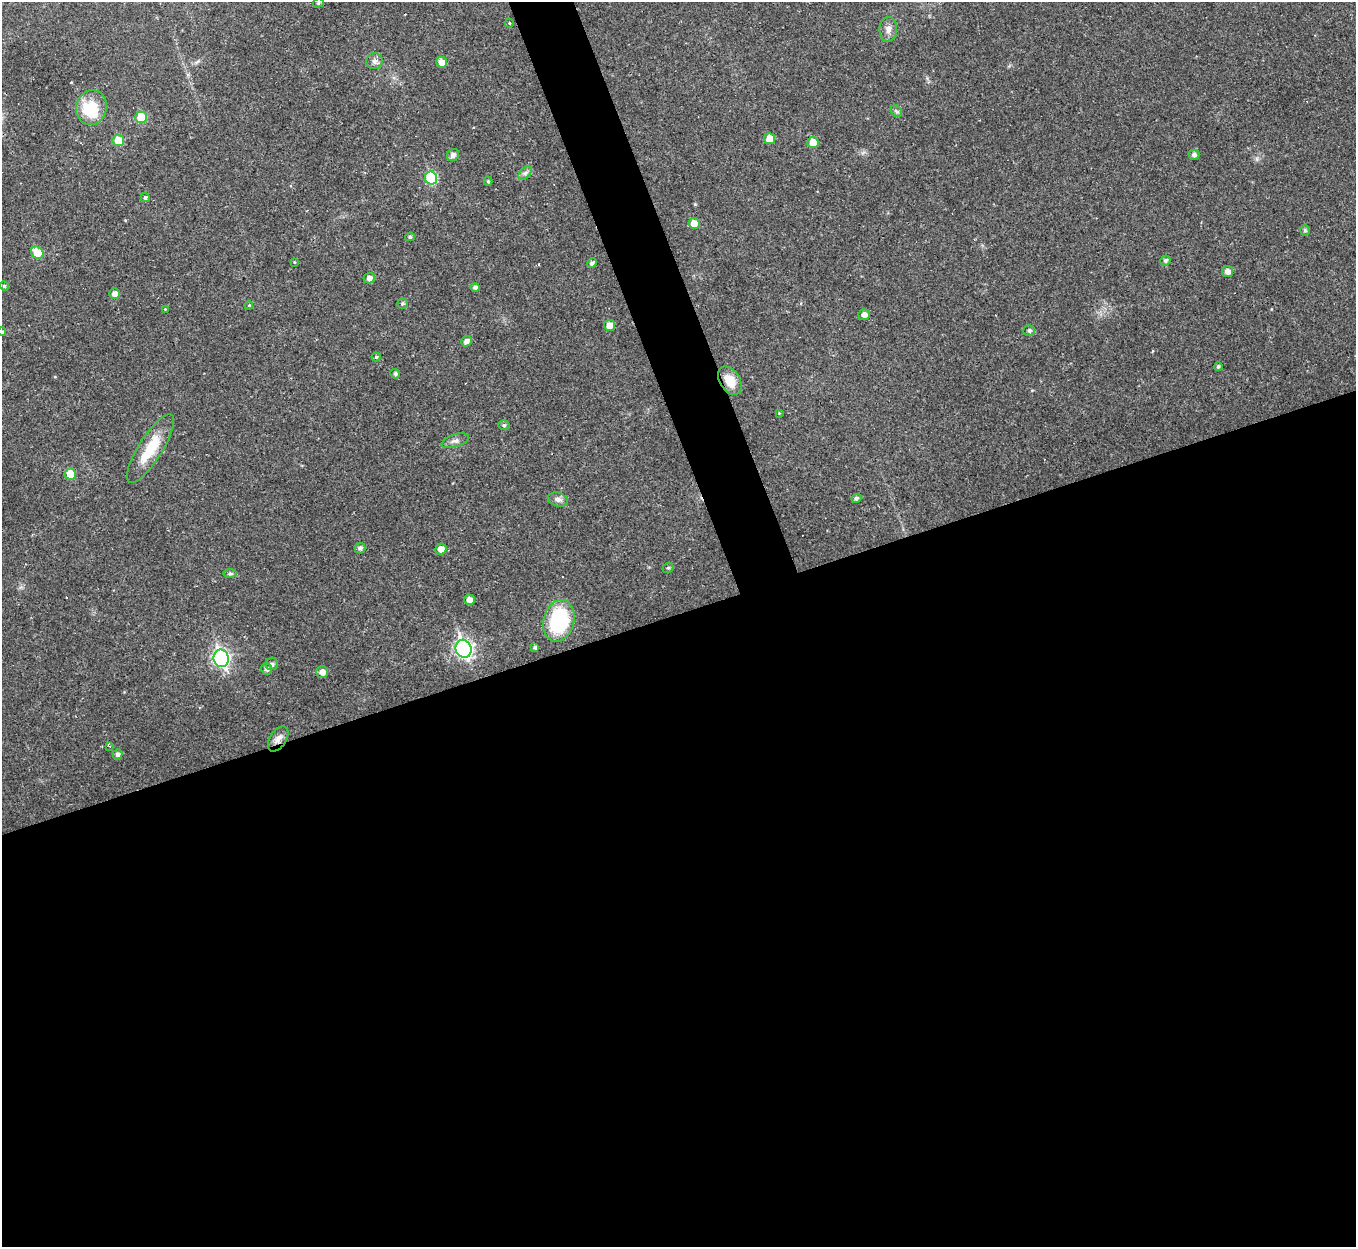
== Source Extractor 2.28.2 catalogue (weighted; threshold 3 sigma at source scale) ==
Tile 15 of 4 x 4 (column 3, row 4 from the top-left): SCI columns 2707-4060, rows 144-1388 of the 5413 x 5393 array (HDU 1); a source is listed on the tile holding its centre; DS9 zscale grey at full resolution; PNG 1358 x 1249 px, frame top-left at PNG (2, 2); each listed source drawn as its Kron ellipse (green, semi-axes under 4 px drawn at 4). Shown black and unused: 53% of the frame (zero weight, under 2 of 3 exposures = <1% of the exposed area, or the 3 px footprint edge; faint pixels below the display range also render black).
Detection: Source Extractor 2.28.2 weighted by HDU 2 'WHT'; one run over the whole footprint, this tile lists its part. Background 0.0387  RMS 0.0048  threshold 0.0214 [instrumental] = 3 sigma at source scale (4.5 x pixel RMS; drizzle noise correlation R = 1.50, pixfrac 1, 0.05/0.05 arcsec/px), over >= 5 px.
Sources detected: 66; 3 cosmic-ray / hot-pixel residue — neither listed nor drawn; the other 63 listed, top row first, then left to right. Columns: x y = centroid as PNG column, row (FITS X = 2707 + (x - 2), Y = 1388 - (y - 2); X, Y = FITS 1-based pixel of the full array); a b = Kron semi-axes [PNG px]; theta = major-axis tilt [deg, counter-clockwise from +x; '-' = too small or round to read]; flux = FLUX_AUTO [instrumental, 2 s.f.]
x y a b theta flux
318 3 5 4 - 0.78
509 23 4 4 - 0.5
888 29 12 9 87 2.9
375 61 8 8 - 1.9
442 62 5 5 - 4.6
91 108 17 15 75 19
896 111 6 5 - 0.85
141 117 6 5 - 14
769 139 5 5 - 5.9
118 140 6 5 - 11
813 142 5 5 - 6.7
453 155 6 5 - 1.9
1194 155 5 5 - 1.4
525 173 8 5 45 1.3
431 178 6 6 - 28
488 181 4 4 - 0.57
145 198 4 4 - 0.95
694 223 5 5 - 5.6
1305 230 5 4 - 0.85
410 237 5 4 - 0.68
37 253 7 5 -43 11
1165 260 5 5 - 1
294 262 4 2 - 0.37
592 263 5 4 - 1.3
1227 272 5 5 - 2.6
369 278 5 5 - 2.3
4 286 5 4 - 0.82
475 287 5 4 - 1.3
114 294 5 5 - 2.4
403 303 5 5 - 0.9
249 305 4 3 - 0.43
165 309 4 4 - 0.34
864 315 6 5 - 2.3
609 325 5 5 - 4.1
1029 331 5 5 - 1.2
2 332 4 3 - 0.84
466 341 5 5 - 2.6
376 357 4 4 - 0.56
1218 366 4 4 - 0.78
395 374 5 4 - 1.3
730 381 15 10 -58 7.7
779 413 4 4 - 0.38
504 425 5 4 - 0.91
455 441 14 6 18 2
150 449 40 12 58 15
70 474 5 5 - 8
856 498 5 4 - 1.2
558 499 10 7 -15 2.1
360 548 5 5 - 1.4
441 549 5 5 - 3.7
668 568 6 5 - 0.71
230 574 6 4 0 0.82
469 600 5 5 - 2.8
559 621 21 15 75 36
535 647 4 4 - 1.2
464 649 9 8 - 140
221 658 9 7 -74 120
272 664 6 6 - 1.3
266 669 6 5 - 1.3
322 672 6 5 - 3.1
278 739 14 8 57 3.1
110 746 4 3 - 0.49
118 754 5 5 - 1.4
Overlapping masked pixels (flux is a lower limit): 1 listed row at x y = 278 739
Isophote crosses this tile's border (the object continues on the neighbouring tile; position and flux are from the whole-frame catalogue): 1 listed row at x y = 2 332